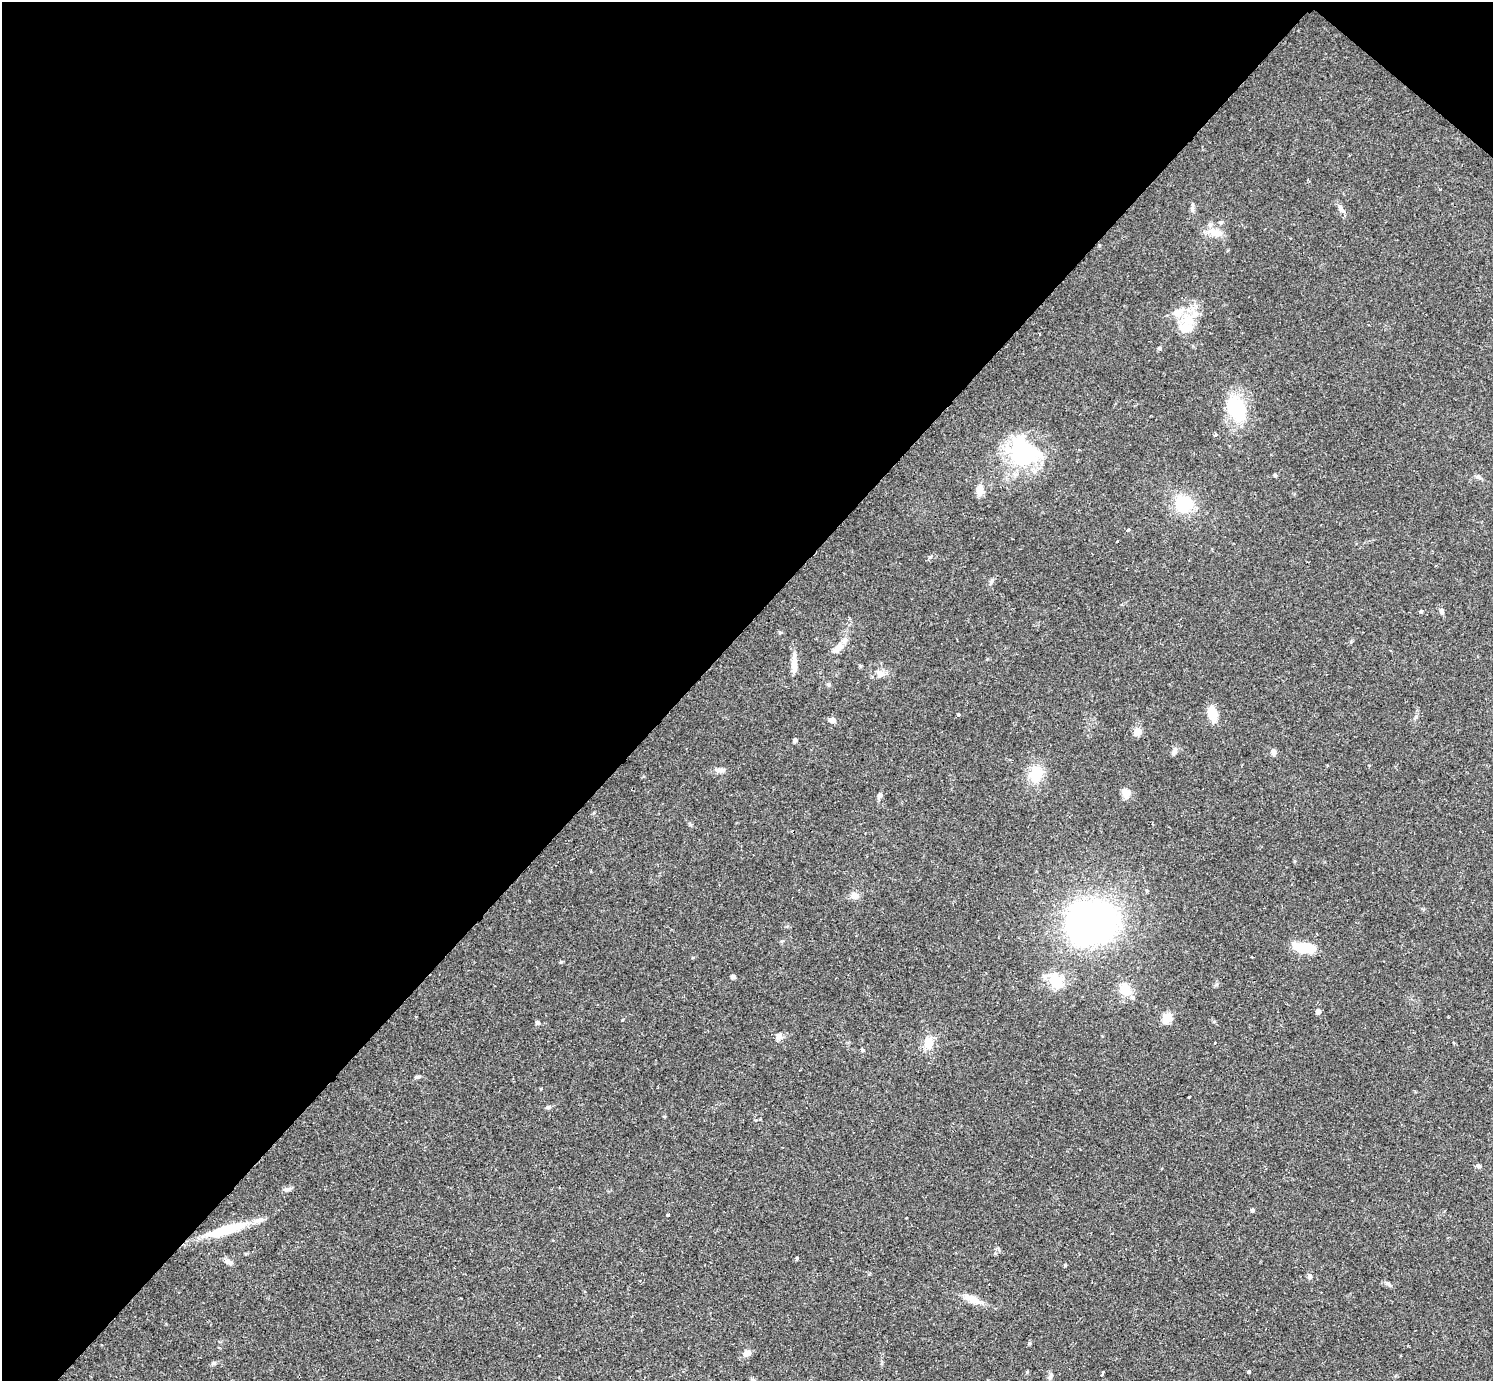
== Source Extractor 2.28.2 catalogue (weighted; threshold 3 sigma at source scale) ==
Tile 2 of 4 x 4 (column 2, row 1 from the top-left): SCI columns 1493-2983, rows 4433-5811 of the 5978 x 5982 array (HDU 1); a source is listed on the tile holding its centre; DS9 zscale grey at full resolution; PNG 1495 x 1383 px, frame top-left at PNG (2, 2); no overlay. Shown black and unused: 47% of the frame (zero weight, under 2 of 3 exposures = <1% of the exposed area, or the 3 px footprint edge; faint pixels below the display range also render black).
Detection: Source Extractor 2.28.2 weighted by HDU 2 'WHT'; one run over the whole footprint, this tile lists its part. Background 0.061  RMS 0.0054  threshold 0.0243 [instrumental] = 3 sigma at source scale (4.5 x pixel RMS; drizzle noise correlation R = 1.50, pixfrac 1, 0.05/0.05 arcsec/px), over >= 5 px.
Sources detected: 72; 1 inside a brighter object's white glare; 2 cosmic-ray / hot-pixel residue — not listed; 3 inside a brighter listed object's ellipse — not listed separately; the other 66 listed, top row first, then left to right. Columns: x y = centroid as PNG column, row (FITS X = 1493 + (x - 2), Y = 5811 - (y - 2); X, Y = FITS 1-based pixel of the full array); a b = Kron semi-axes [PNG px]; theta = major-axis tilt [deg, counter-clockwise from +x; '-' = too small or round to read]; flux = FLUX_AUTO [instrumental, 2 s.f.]
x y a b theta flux
1440 189 4 2 - 0.44
1341 209 14 6 -50 2.5
1217 233 19 9 -7 5.7
1188 321 20 17 -8 13
1159 348 5 4 - 0.82
1236 408 30 21 -64 28
1215 435 3 3 - 2.3
1024 453 38 33 -30 51
1275 475 4 4 - 0.74
1478 477 8 4 -45 1.2
980 490 13 8 88 4
1183 504 14 14 - 25
1127 530 4 3 - 1.4
1117 541 3 3 - 1.1
992 581 8 3 71 0.99
1421 611 5 3 - 0.5
1442 611 8 5 -61 1.4
838 648 17 9 44 4.8
794 663 26 7 89 5.2
860 666 5 4 - 0.63
880 674 12 8 27 3.2
828 684 5 5 - 0.82
1213 714 13 9 -72 9.6
958 715 3 3 - 1.2
832 720 8 6 -12 2.1
1138 732 5 5 - 12
795 740 4 4 - 1.8
1175 752 12 5 63 1.6
1273 752 7 6 - 1.8
721 770 14 6 3 2.3
1036 774 14 11 68 15
1126 793 14 10 -56 3.8
880 795 7 5 57 1.7
853 895 11 9 84 3.2
1094 922 38 32 -5 210
1305 948 26 11 -8 14
561 962 4 4 - 0.59
733 977 5 5 - 1.1
1056 980 25 16 -53 11
1125 989 14 11 -68 9
1318 1011 5 4 - 2.8
1167 1018 6 5 - 27
538 1023 5 4 - 1.5
779 1036 8 7 - 2.5
929 1043 18 12 85 7.3
862 1050 5 4 - 0.94
417 1077 9 4 16 1.1
1189 1097 3 2 - 0.55
548 1107 7 5 30 0.99
783 1147 2 2 - 0.38
1479 1166 6 5 - 1.2
287 1189 12 5 3 1.6
1252 1210 4 3 - 7.2
668 1215 3 3 - 1.3
227 1229 52 10 17 22
797 1258 4 3 - 0.77
227 1261 7 4 71 1.2
1310 1276 7 6 - 1.4
1388 1284 8 5 -28 1.3
972 1299 22 10 -23 6.1
1029 1343 5 5 - 0.87
747 1353 8 7 - 3.5
214 1363 6 5 - 0.85
1248 1372 4 3 - 3.2
1102 1373 4 3 - 2
1050 1378 7 5 88 1.2
Unlisted compact peaks at least as high as the median listed source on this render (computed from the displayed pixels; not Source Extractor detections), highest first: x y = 1065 1265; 622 1020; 929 557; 995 1253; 1216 985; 690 825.